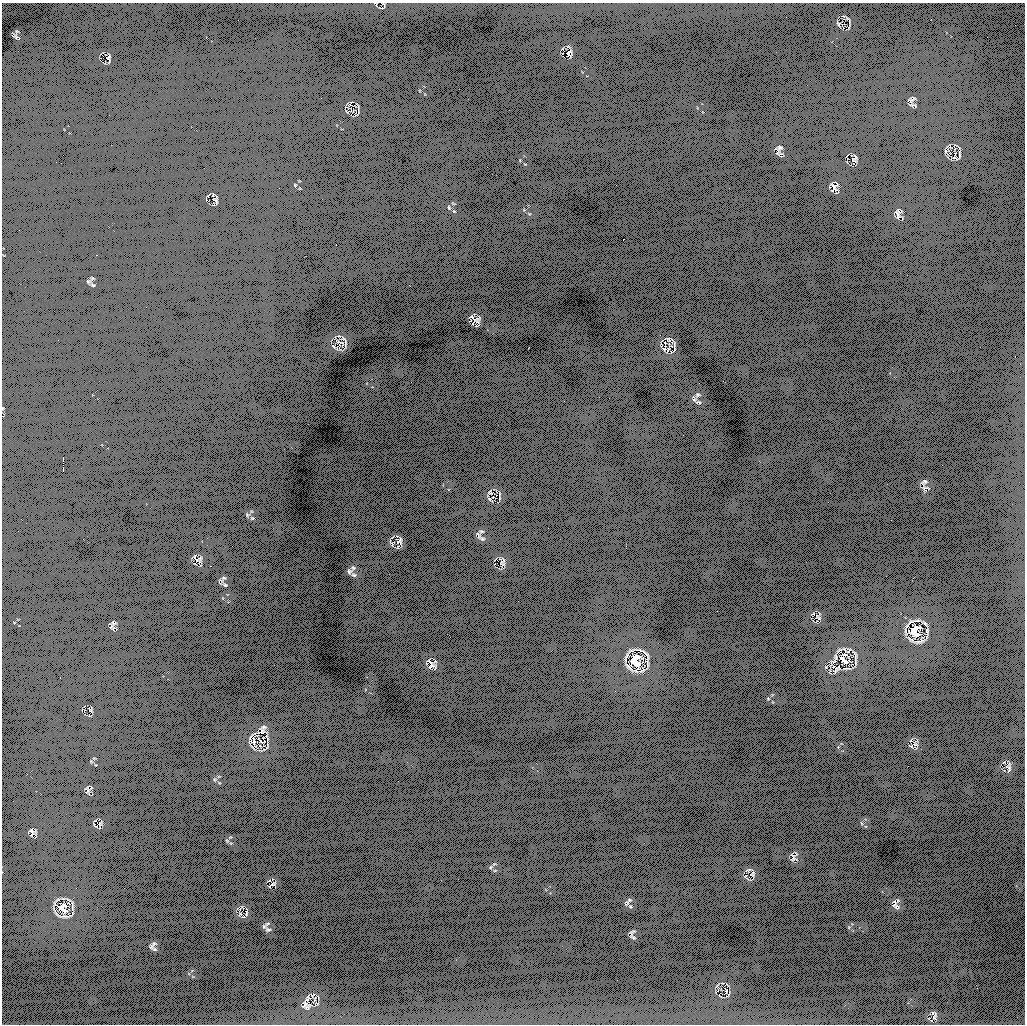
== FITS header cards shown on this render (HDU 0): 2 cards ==
NAXIS1  =                 1023
NAXIS2  =                 1022

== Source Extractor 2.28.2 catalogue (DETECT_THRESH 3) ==
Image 1023 x 1022 px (HDU 0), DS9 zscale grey, 1 PNG px = 1 image px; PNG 1027 x 1026 px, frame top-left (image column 1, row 1022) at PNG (2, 3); no overlay
Background 553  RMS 230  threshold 682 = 3 sigma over >= 5 px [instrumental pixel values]
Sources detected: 31; all 31 listed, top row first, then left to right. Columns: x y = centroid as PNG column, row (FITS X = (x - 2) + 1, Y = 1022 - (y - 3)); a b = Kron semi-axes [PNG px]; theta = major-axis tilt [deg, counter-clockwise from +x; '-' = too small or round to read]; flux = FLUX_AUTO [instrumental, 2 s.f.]
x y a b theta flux
569 53 10 6 53 38000
109 58 11 5 86 32000
911 100 12 5 38 44000
780 147 6 5 - 29000
834 187 14 4 -54 39000
215 200 9 5 -48 44000
898 214 14 5 -86 46000
93 285 7 4 -35 25000
472 317 7 3 -45 19000
476 319 12 4 16 37000
925 482 7 3 8 22000
399 541 9 5 45 43000
195 557 6 4 -72 18000
349 571 7 5 -71 24000
224 578 6 3 -18 14000
225 585 4 4 - 12000
113 623 13 7 90 44000
915 631 23 17 75 220000
636 660 25 18 -83 290000
844 660 20 8 -45 110000
431 666 15 6 2 50000
90 710 7 3 -53 18000
264 727 6 6 - 34000
254 742 9 4 82 47000
87 790 8 4 -81 33000
32 832 14 6 -84 48000
272 885 8 3 30 22000
896 906 11 5 -38 36000
63 908 21 16 -58 210000
268 930 5 3 - 17000
305 1004 6 6 - 36000